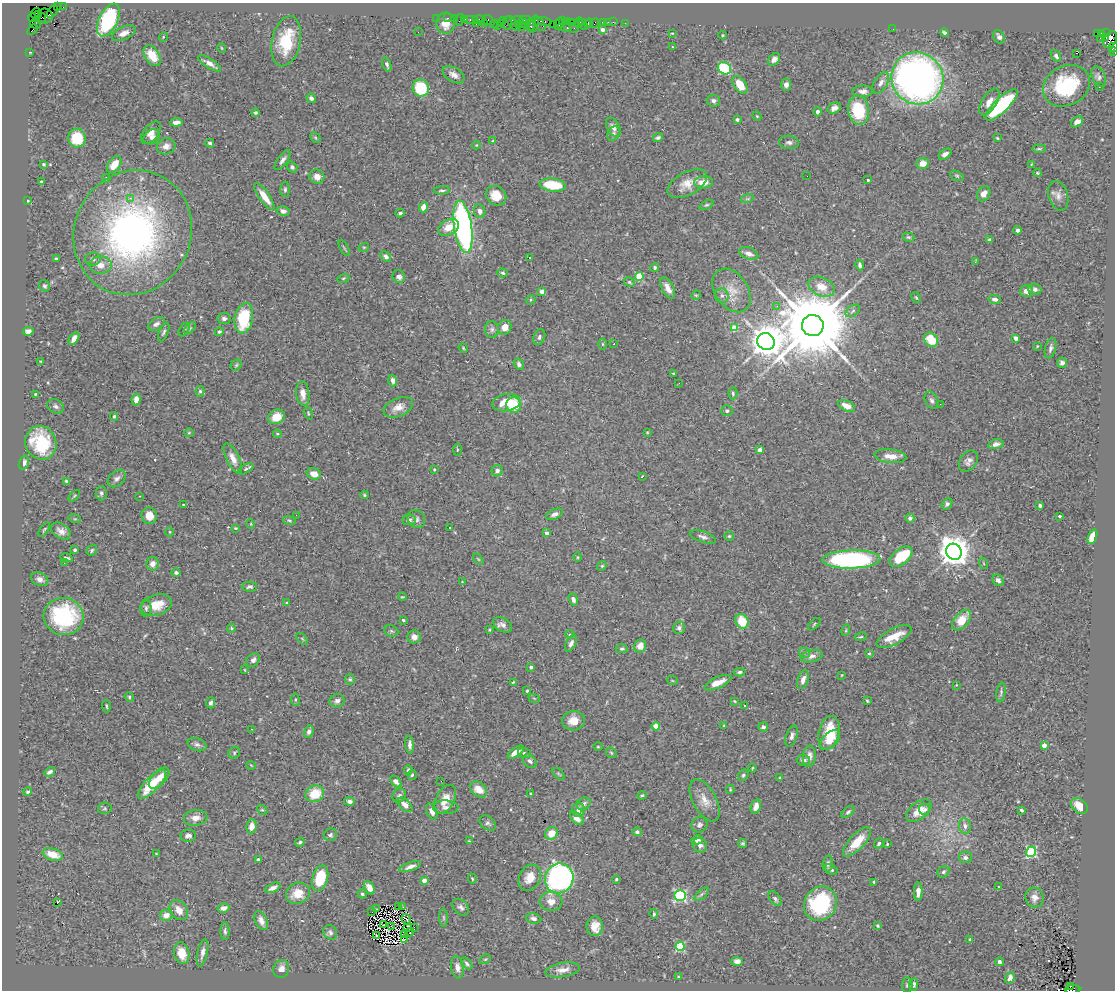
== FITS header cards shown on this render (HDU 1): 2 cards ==
NAXIS1  =                 1113
NAXIS2  =                  988

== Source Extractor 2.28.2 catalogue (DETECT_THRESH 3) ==
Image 1113 x 988 px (HDU 1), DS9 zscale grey, 1 PNG px = 1 image px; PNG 1117 x 992 px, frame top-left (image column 1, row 988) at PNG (2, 3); each listed source drawn as its Kron ellipse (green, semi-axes under 4 px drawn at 4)
Background 0.638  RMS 0.026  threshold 0.077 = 3 sigma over >= 5 px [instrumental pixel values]
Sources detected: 486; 2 with non-positive FLUX_AUTO (blend fragments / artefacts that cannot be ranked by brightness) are neither listed nor drawn; the other 484 listed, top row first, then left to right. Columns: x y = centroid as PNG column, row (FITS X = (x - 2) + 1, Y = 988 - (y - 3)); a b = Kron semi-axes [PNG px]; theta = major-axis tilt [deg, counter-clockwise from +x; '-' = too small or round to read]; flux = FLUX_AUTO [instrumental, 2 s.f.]
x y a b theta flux
57 7 3 2 - 37
63 7 2 2 - 11
52 12 7 2 48 47
36 13 5 4 - 280
39 15 4 3 - 430
45 16 7 7 - 280
33 18 5 3 - 32
41 18 5 3 - 520
436 18 2 2 - 17
447 18 3 2 - 41
454 18 2 2 - 20
472 19 7 3 0 82
479 19 6 3 0 62
108 20 18 9 63 150
459 20 6 2 72 76
465 20 3 3 - 76
488 20 5 5 - 72
517 20 6 3 6 80
526 20 6 2 1 120
503 21 3 2 - 39
545 21 7 3 -14 97
562 21 3 2 - 49
567 21 3 2 - 44
583 22 2 2 - 30
603 22 4 3 - 92
608 22 2 2 - 10
613 22 2 2 - 20
446 23 10 9 - 18
500 23 3 2 - 20
507 23 6 3 85 150
513 23 9 3 -52 150
571 23 3 2 - 51
579 23 5 3 - 42
588 23 5 4 - 150
594 23 5 3 - 21
625 23 2 2 - 4.6
36 24 6 5 - 510
476 24 3 2 - 30
484 24 3 3 - 65
494 24 4 3 - 71
518 24 3 3 - 34
524 24 5 3 - 36
534 24 8 4 78 120
540 24 7 4 -61 130
553 24 2 2 - 31
559 24 6 4 72 93
530 25 6 3 -86 230
497 26 4 3 - 33
584 26 2 2 - 320
522 27 3 2 - 22
575 27 6 2 63 4
561 28 4 2 - 71
567 28 3 2 - 110
893 29 2 2 - 0.97
32 30 6 2 50 78
603 30 4 4 - 8.1
418 32 3 2 - 1.1
124 33 12 6 24 11
672 33 4 2 - 1.4
944 33 4 3 - 4.4
1097 33 3 2 - 59
1101 33 3 3 - 25
1107 33 3 2 - 14
722 35 4 3 - 1.6
163 37 5 3 - 1.4
999 37 7 5 -59 6.3
1106 37 3 3 - 170
1100 38 2 2 - 11
1110 39 9 6 58 960
286 41 25 14 78 71
672 47 4 2 - 1.1
222 48 5 3 - 1.4
1113 48 5 4 - 110
30 52 3 2 - 30
1114 52 3 2 - 28
1077 53 3 2 - 13
152 56 11 7 -58 33
1056 56 6 4 -58 4.2
774 59 7 5 46 7.8
210 63 13 4 -32 11
387 64 7 4 -72 3.7
724 68 7 5 -33 130
454 75 12 7 -30 10
1099 77 11 6 -66 5.5
917 78 26 25 - 890
881 83 12 6 58 9.3
786 84 6 5 - 10
740 85 10 6 -54 32
1067 86 24 19 28 120
1099 86 2 2 - 1.5
421 88 8 8 - 79
863 91 10 5 1 8.8
311 98 5 4 - 5.2
713 101 6 6 - 6.1
989 102 15 7 58 15
1002 105 21 7 44 180
834 108 7 5 28 7.7
858 110 14 10 -82 80
255 112 4 4 - 3.1
817 112 4 4 - 5.2
757 116 4 4 - 1.4
737 119 4 3 - 5.5
176 122 6 4 7 9
1077 122 7 4 38 10
613 127 10 6 -61 9.8
151 133 13 7 51 10
614 134 7 5 62 4.3
152 137 9 7 33 8
77 138 9 8 - 51
315 138 6 3 -45 2.1
658 138 5 3 - 3.5
997 138 3 2 - 1.6
493 141 3 2 - 1.4
789 142 10 6 -6 5.6
210 143 4 4 - 4.6
476 145 4 4 - 1.5
166 146 9 8 - 9.5
1039 149 6 3 6 2.5
945 154 7 4 37 7
282 160 12 5 55 6.2
923 163 6 5 - 15
44 164 4 3 - 2.2
1031 164 3 3 - 2.4
114 165 9 6 56 28
292 167 6 4 -54 3.5
1037 173 4 4 - 2.5
807 176 2 2 - 1.3
957 176 7 4 -29 2.8
317 177 7 7 - 11
106 178 4 4 - 2.4
868 180 3 3 - 1.8
41 181 3 2 - 1.9
704 182 9 6 5 22
687 184 21 11 29 25
553 185 13 6 -7 66
285 189 7 5 89 3.7
442 190 8 3 3 3.1
984 194 8 6 55 12
264 196 16 5 -55 24
496 196 11 9 -40 27
1058 196 15 9 -73 12
130 198 3 2 - 33
747 199 6 4 17 3
28 201 3 2 - 2
706 205 7 4 25 2.8
423 207 5 4 - 13
283 211 6 5 - 6.5
480 211 7 6 - 6.7
400 213 4 3 - 3.4
449 227 11 7 27 23
463 227 26 9 -82 500
1018 230 4 3 - 5.7
133 233 63 58 63 650
908 237 6 4 -15 2.9
989 240 4 3 - 4.1
364 247 5 3 - 1.6
344 248 9 3 -61 2.1
749 253 10 6 -20 9.4
386 256 6 4 -46 5.2
529 258 3 2 - 2.4
56 259 3 3 - 2.6
93 259 8 6 5 5.6
975 262 3 2 - 2.6
101 265 11 8 3 14
860 265 6 3 -77 4.3
655 267 5 4 - 2.9
503 273 5 4 - 3.2
399 277 6 6 - 6.2
639 277 4 4 - 77
343 278 6 4 20 2
629 282 6 4 -28 2.6
44 286 6 5 - 3.1
821 287 14 9 -23 26
668 288 12 5 -62 14
1035 289 7 5 -26 5.2
732 290 24 16 -55 34
1026 291 6 6 - 10
542 292 4 4 - 24
696 295 5 4 - 1.9
722 296 7 6 - 6.2
916 298 6 4 -61 2
995 299 6 4 -11 6.7
531 300 5 4 - 2.3
777 306 3 3 - 3.4
853 311 8 5 36 4.3
224 318 6 5 - 5
244 318 15 9 79 85
156 324 9 6 33 5.6
813 326 11 10 - 29000
505 327 7 6 - 15
190 328 7 4 45 3.5
734 328 4 4 - 41
184 329 7 4 62 3.3
492 329 8 7 - 5.3
28 331 5 4 - 7.6
164 332 10 4 66 3.9
219 332 4 4 - 3
539 337 8 5 72 4.8
74 338 7 4 55 9.2
1016 338 4 4 - 8.7
931 340 8 6 -49 42
766 342 9 8 - 4600
603 344 6 4 -89 2.2
614 344 3 2 - 1.3
1037 346 4 3 - 1.5
463 348 5 4 - 1.8
1050 348 10 5 75 5.9
41 361 3 2 - 1.4
1062 363 5 5 - 5.2
519 364 6 4 -54 4.8
236 365 6 5 - 2.8
674 374 3 2 - 1.6
393 381 6 4 -74 8.3
679 383 3 2 - 3.6
200 391 5 4 - 3.1
733 393 6 4 -88 2.7
35 394 3 2 - 1.7
303 394 12 6 -84 14
136 400 6 4 82 11
932 400 9 6 -63 5.5
506 403 14 8 9 34
940 404 2 2 - 1
514 405 8 7 - 55
56 406 8 6 -31 5.2
847 406 9 5 -24 16
398 407 15 9 23 16
727 411 6 5 - 3.5
308 413 6 3 -70 1.7
114 416 4 3 - 2.2
276 417 9 7 25 26
647 432 3 3 - 1.4
189 433 5 4 - 1.8
277 434 4 3 - 2
41 443 17 15 -67 89
996 444 8 5 11 7.5
457 450 6 3 89 1.8
760 450 4 3 - 11
890 456 16 7 -7 18
233 458 16 6 -64 14
968 461 11 8 54 8.4
24 463 7 5 71 7.2
246 469 8 4 30 2.9
434 469 4 3 - 1.4
497 471 6 5 - 6.1
314 474 7 5 -17 15
642 476 3 2 - 1.1
117 478 10 7 43 6.9
66 481 4 3 - 2.2
101 493 7 5 -90 4.4
364 495 4 3 - 2.3
74 496 7 3 45 2.2
140 496 3 2 - 2.9
947 504 6 4 50 4.8
184 505 3 3 - 3.2
1040 505 4 3 - 3.8
555 514 9 5 25 6.9
296 515 2 2 - 3.3
149 516 8 7 - 19
1059 516 3 3 - 2.8
910 518 4 4 - 4.3
75 519 6 4 -17 2
416 519 9 8 - 6.8
289 520 6 4 -17 2.6
409 520 7 5 3 5
251 524 5 3 - 1.5
450 527 2 2 - 1.3
235 528 3 3 - 1.6
44 530 8 3 58 2.3
61 531 11 7 -33 10
170 532 4 3 - 1.4
547 533 4 3 - 12
729 536 5 5 - 2.2
703 537 14 5 -19 6.7
1093 537 7 4 70 36
75 550 3 3 - 2.5
92 550 6 5 - 3.2
954 552 8 7 - 3000
578 557 5 3 - 1.7
901 557 13 7 39 65
66 558 6 3 -10 3.2
478 559 6 3 -53 1.9
851 559 29 9 1 330
64 563 3 2 - 2.6
983 563 5 3 - 1.6
152 564 6 6 - 11
602 566 5 4 - 2.3
176 573 4 4 - 3.8
40 579 9 6 -24 7.6
998 580 6 5 - 7.3
462 582 3 3 - 1.3
250 587 7 5 1 4
402 597 4 2 - 1.5
573 599 6 4 -69 5.4
287 603 3 2 - 1.3
157 605 16 10 19 32
146 608 9 5 -90 4.7
64 616 20 18 -5 160
403 620 3 3 - 2.7
962 620 12 7 50 34
742 621 7 6 - 40
814 624 7 3 46 2.2
503 625 10 6 -31 7.4
231 628 4 4 - 2
679 628 6 6 - 6.6
489 630 3 2 - 1.5
846 630 6 3 72 1.8
391 631 7 5 -21 3.1
570 634 4 4 - 2
414 637 6 6 - 9.3
861 637 6 3 9 2.1
894 637 19 8 28 34
302 639 7 3 -45 1.8
571 643 9 5 62 7.2
640 646 6 6 - 15
622 649 6 4 1 2.6
804 653 5 5 - 3.8
869 653 4 3 - 1.9
812 656 11 6 13 7.3
253 660 8 6 45 6.3
531 667 4 3 - 5.3
245 670 3 2 - 1.2
740 672 6 4 5 4.1
842 675 3 2 - 1
350 679 5 5 - 3.1
672 680 5 3 - 1.6
803 680 10 5 71 9.4
513 682 4 2 - 1.5
718 683 14 5 25 18
956 685 3 2 - 1.4
527 691 3 3 - 2.1
1001 692 10 4 81 4.1
129 697 5 4 - 2.4
534 698 6 3 -19 1.5
295 700 6 3 -82 2.1
337 701 7 6 - 6.2
734 701 3 2 - 1.4
867 701 3 2 - 1.8
211 703 5 4 - 5.3
745 705 3 2 - 2.6
106 706 6 2 -85 1.9
573 721 11 9 5 20
724 725 4 3 - 1.6
656 726 4 4 - 18
763 727 5 4 - 4.8
251 729 2 2 - 1.1
309 732 6 4 73 5.3
829 733 17 10 76 48
792 736 11 5 71 6.5
830 740 12 7 46 20
197 745 10 6 -17 5.7
410 745 9 4 -87 6.3
1044 745 4 3 - 17
598 747 5 3 - 1.5
516 752 9 4 34 18
234 753 6 5 - 2.7
524 753 6 5 - 3.3
611 753 6 4 -46 2
809 756 11 6 85 10
803 760 7 5 -6 5.3
530 761 8 6 -46 5.3
251 765 5 3 - 1.3
752 768 4 4 - 1.7
408 770 5 3 - 3.3
50 772 6 3 33 5.5
559 774 7 3 -42 2.2
412 775 5 4 - 3
743 775 6 5 - 2.7
159 778 13 6 46 19
780 778 4 3 - 2
441 781 2 2 - 2
396 782 7 4 -48 5.4
152 784 19 7 46 54
479 789 9 7 -41 20
730 790 4 3 - 1.9
28 792 4 4 - 3.3
315 794 9 8 - 45
531 794 3 3 - 3.1
642 795 5 3 - 2.3
399 796 7 6 - 4.6
445 799 15 9 61 22
705 800 23 11 -61 22
349 801 5 4 - 6.4
584 804 7 6 - 5.8
405 805 9 5 -44 15
756 806 7 5 72 10
1079 806 9 6 -42 26
446 807 12 7 -1 7.3
105 808 6 5 - 3.3
262 810 5 4 - 2.1
578 810 7 6 - 8.1
925 810 6 5 - 5
1021 810 4 3 - 3
919 811 15 8 38 25
432 812 8 5 -67 7.9
848 812 7 4 40 3.5
196 818 12 8 8 15
577 818 8 5 -43 13
488 823 9 6 -37 5
699 825 8 7 - 5.5
252 826 7 5 81 16
965 826 8 6 -80 6.5
637 832 5 4 - 4.9
552 833 7 6 - 21
188 835 8 6 8 6.9
330 835 7 6 - 3.8
697 840 6 4 15 4.9
469 841 4 2 - 1.3
300 842 5 4 - 3.3
857 842 19 7 47 36
743 843 4 4 - 2.7
879 843 5 4 - 3.2
887 844 3 3 - 1.8
700 845 7 6 - 6.3
1031 852 5 5 - 140
53 854 10 6 -19 30
156 854 4 2 - 1.2
965 857 7 6 - 6.5
258 859 4 3 - 3.5
828 863 8 5 85 5
410 867 11 4 20 9.1
831 870 7 4 -29 3.8
943 872 6 5 - 3.5
320 878 13 7 73 61
530 878 14 10 62 21
559 878 15 14 - 650
472 879 5 3 - 2
616 879 3 3 - 2.9
424 880 4 4 - 15
874 882 4 3 - 1.8
999 887 4 3 - 1.7
273 888 8 4 24 8.2
369 888 7 5 -61 14
918 892 9 4 89 8.4
298 893 12 10 21 28
362 894 5 4 - 3
702 894 9 4 42 3.3
680 896 5 5 - 220
1034 897 10 9 - 10
775 899 8 5 -53 4.3
551 902 11 9 -4 16
57 903 3 2 - 17
820 904 18 15 55 140
399 907 3 2 - 6.7
403 907 3 2 - 1.9
461 907 9 6 -43 6.3
223 908 6 4 14 9
377 909 3 2 - 2.9
179 910 11 8 -52 17
372 912 2 2 - 1.4
654 914 5 3 - 2.5
166 915 6 5 - 13
444 917 9 4 -89 3.1
534 918 8 5 -9 6.3
406 919 5 2 - 0.5
261 921 10 6 -66 11
384 925 3 2 - 0.36
391 926 2 2 - 0.58
595 926 10 8 89 21
878 926 3 3 - 2.1
408 927 4 2 - 0.79
414 927 2 2 - 1.6
225 931 9 4 -89 4.4
330 932 8 6 -52 4.7
410 932 4 2 - 1.7
376 935 3 2 - 0.88
405 935 3 2 - 0.95
970 939 4 3 - 2.1
404 940 3 2 - 1.7
680 946 4 4 - 110
182 953 11 7 -77 27
202 953 14 5 78 8.3
485 959 6 4 29 2.1
737 961 5 4 - 7.6
999 962 4 3 - 4.9
467 963 7 4 -47 3.8
457 967 11 6 -82 9.9
281 969 9 7 71 10
563 970 17 7 9 15
678 977 4 3 - 1.6
1010 978 6 4 66 7.2
914 984 6 4 80 5.6
907 985 7 5 89 3
1070 986 3 2 - 31
1073 989 7 3 6 360
At the frame edge (FLAGS 8, measured only in part): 4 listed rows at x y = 1110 39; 1113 48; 1114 52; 1073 989
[2 non-positive-flux detections neither listed nor drawn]